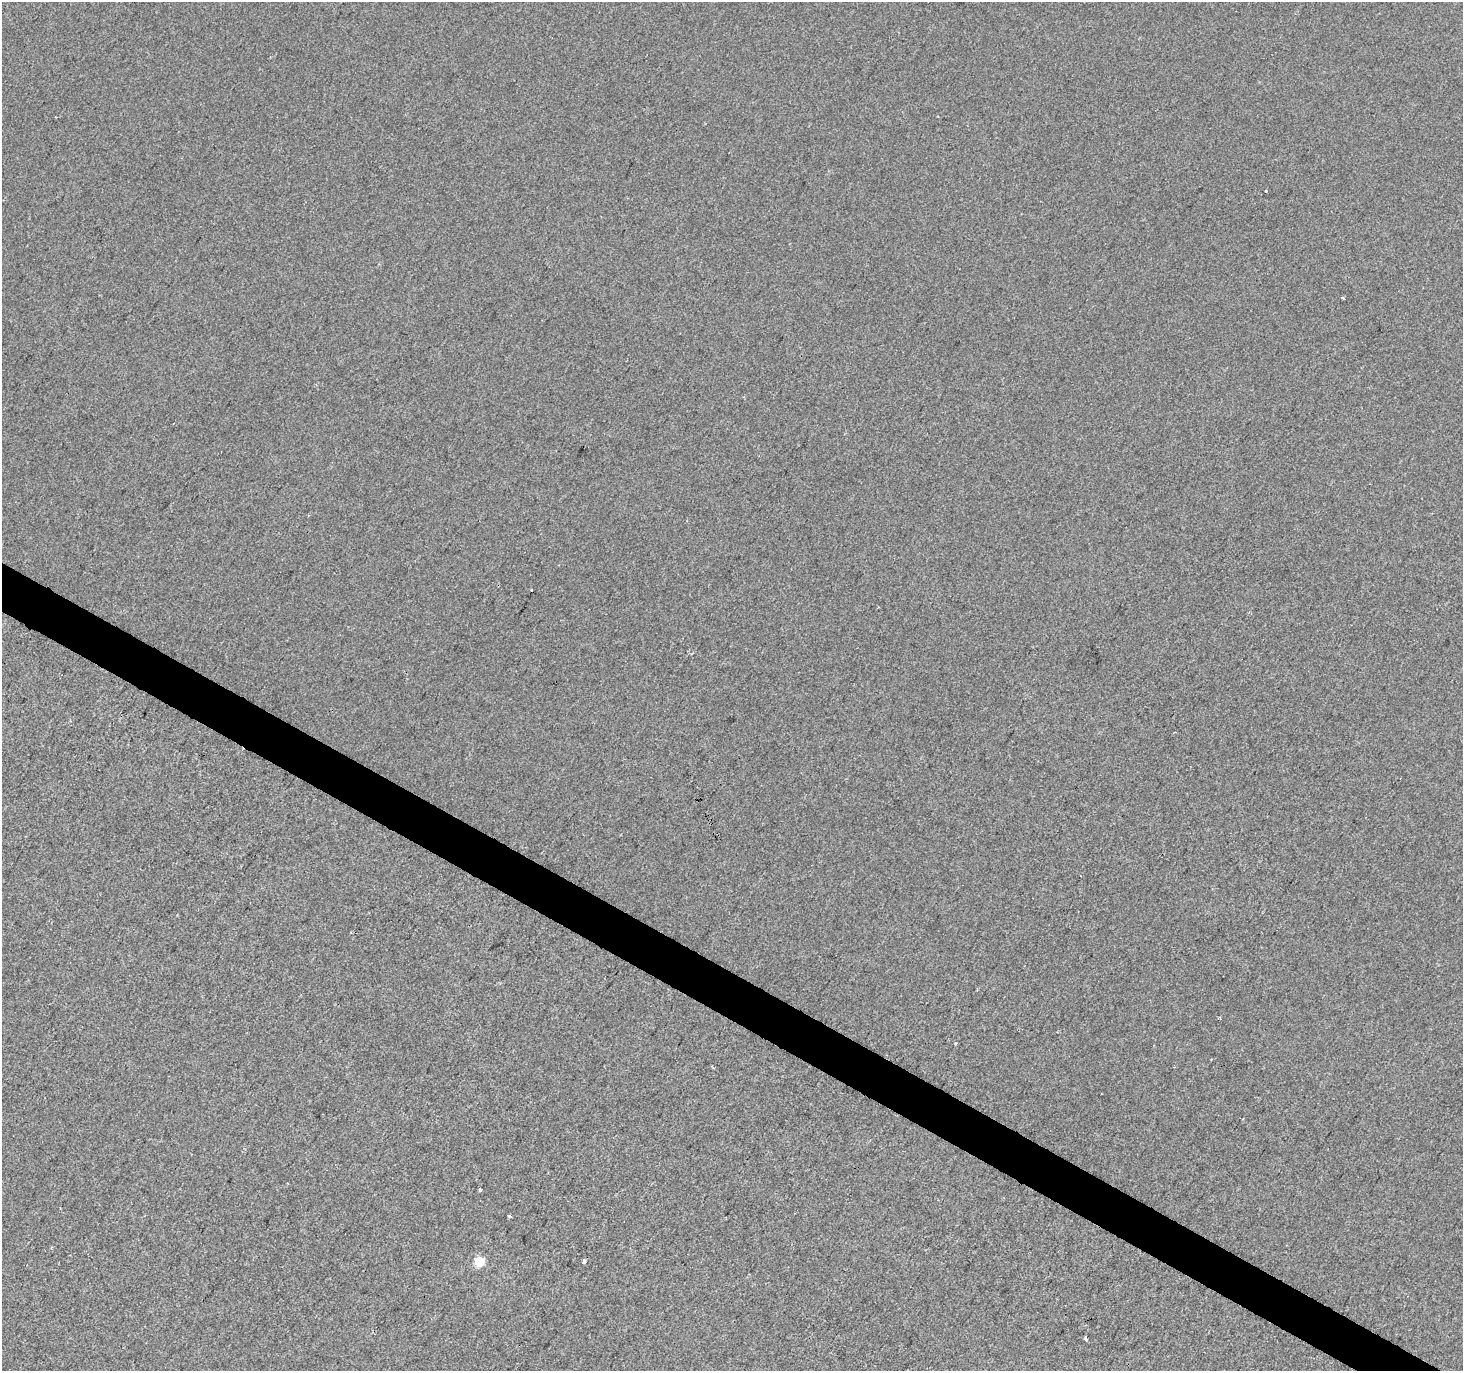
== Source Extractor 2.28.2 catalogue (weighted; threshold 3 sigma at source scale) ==
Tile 6 of 4 x 4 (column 2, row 2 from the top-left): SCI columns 1469-2929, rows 2999-4367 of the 5852 x 5929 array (HDU 1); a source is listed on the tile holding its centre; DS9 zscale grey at full resolution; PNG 1465 x 1373 px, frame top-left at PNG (2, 2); no overlay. Shown black and unused: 3% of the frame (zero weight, under 2 of 3 exposures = <1% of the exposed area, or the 3 px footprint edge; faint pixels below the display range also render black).
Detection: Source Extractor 2.28.2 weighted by HDU 2 'WHT'; one run over the whole footprint, this tile lists its part. Background 8.37e-04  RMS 0.0056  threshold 0.0254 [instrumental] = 3 sigma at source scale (4.5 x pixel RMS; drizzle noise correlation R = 1.50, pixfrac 1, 0.0396/0.0396 arcsec/px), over >= 5 px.
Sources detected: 10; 3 cosmic-ray / hot-pixel residue — not listed; the other 7 listed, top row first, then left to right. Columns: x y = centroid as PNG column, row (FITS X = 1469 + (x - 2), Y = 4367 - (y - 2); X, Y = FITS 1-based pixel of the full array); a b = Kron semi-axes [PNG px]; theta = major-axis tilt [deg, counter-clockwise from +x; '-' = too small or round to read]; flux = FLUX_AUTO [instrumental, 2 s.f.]
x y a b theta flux
1343 298 3 3 - 4.4
713 1068 3 3 - 0.67
480 1190 4 3 - 1.8
509 1216 4 3 - 2.8
584 1261 3 3 - 9
479 1262 5 5 - 35
1085 1339 3 3 - 1.9